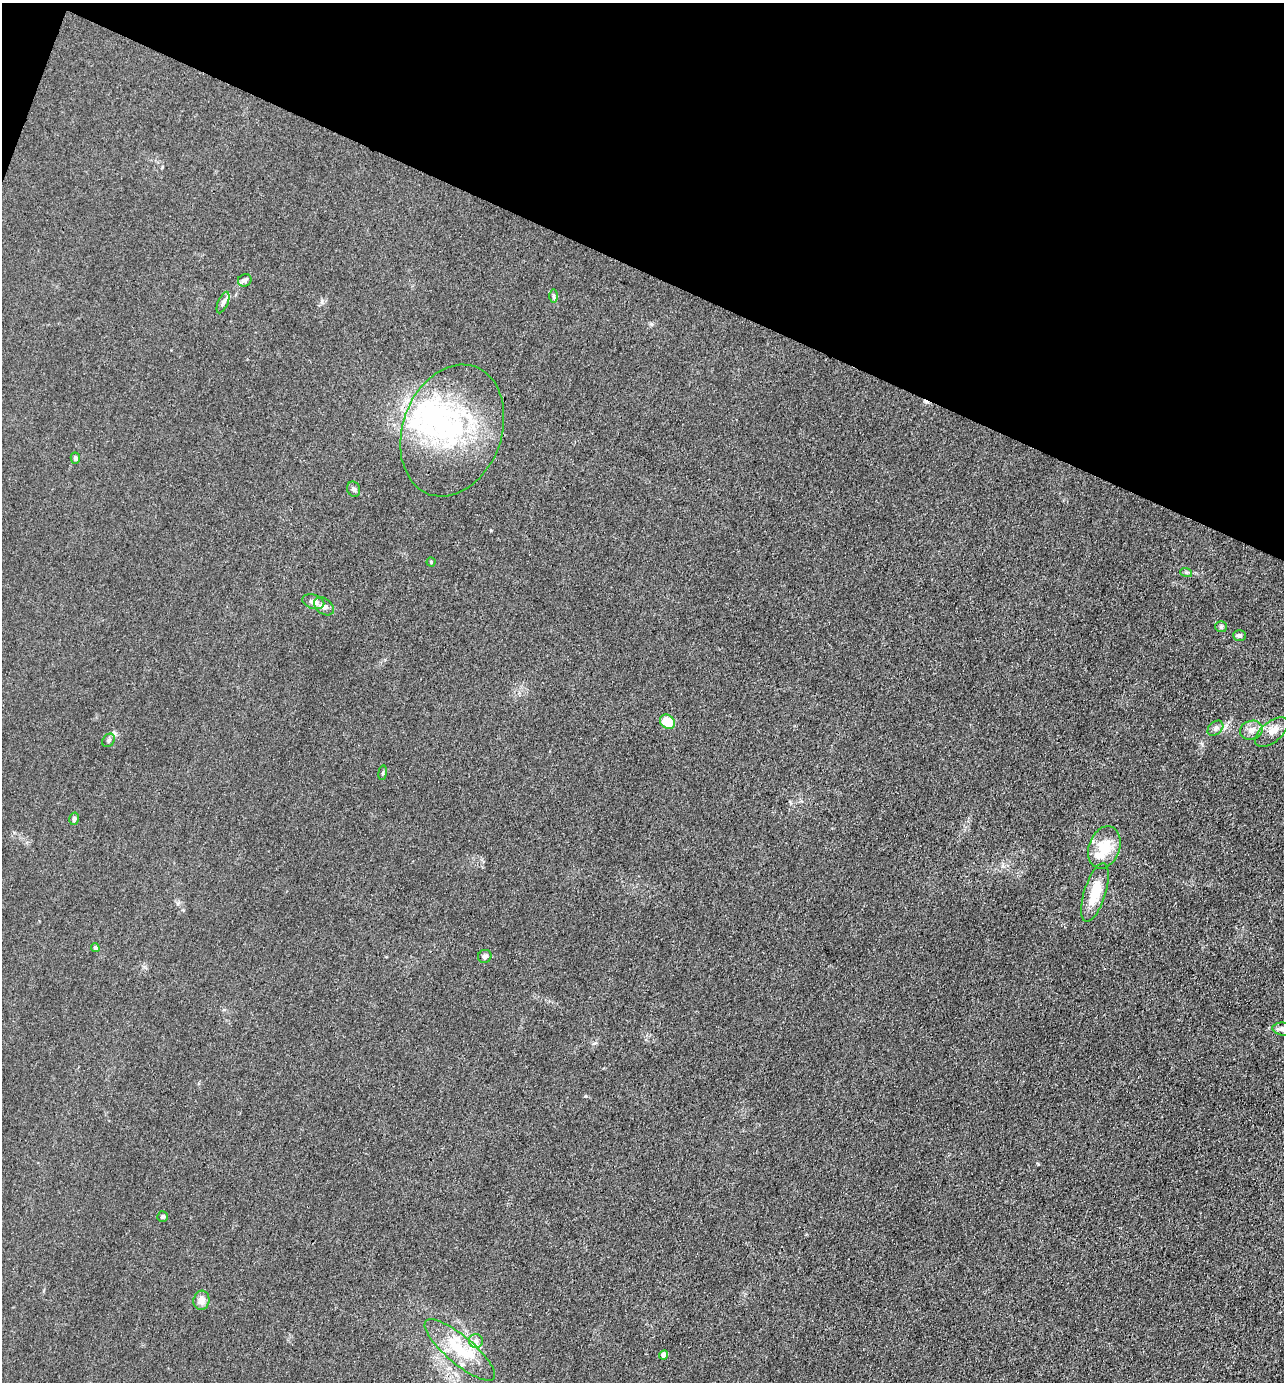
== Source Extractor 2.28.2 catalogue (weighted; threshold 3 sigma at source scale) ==
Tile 2 of 4 x 4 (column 2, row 1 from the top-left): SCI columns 1554-2835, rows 4142-5521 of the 5536 x 5523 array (HDU 1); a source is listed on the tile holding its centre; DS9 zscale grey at full resolution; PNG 1286 x 1384 px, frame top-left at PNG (2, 3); each listed source drawn as its Kron ellipse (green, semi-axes under 4 px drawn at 4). Shown black and unused: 20% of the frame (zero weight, under 3 of 4 exposures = <1% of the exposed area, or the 3 px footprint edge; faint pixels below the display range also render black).
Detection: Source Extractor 2.28.2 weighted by HDU 2 'WHT'; one run over the whole footprint, this tile lists its part. Background 0.0282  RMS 0.0049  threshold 0.022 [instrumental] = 3 sigma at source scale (4.5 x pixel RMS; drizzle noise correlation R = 1.50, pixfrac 1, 0.05/0.05 arcsec/px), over >= 5 px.
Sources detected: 35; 2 inside a brighter object's white glare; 1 cosmic-ray / hot-pixel residue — neither listed nor drawn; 3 inside a brighter listed object's ellipse — not listed separately; the other 29 listed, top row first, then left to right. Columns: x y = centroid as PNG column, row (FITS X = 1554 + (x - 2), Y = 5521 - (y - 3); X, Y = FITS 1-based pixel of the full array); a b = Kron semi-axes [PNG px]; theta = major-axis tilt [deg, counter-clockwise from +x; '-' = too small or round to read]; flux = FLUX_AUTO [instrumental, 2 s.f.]
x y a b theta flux
245 280 7 6 - 1.1
553 296 7 4 -89 0.83
223 302 11 5 67 1.6
452 431 68 49 70 78
75 458 5 5 - 1.4
354 489 7 6 - 1.3
431 562 4 4 - 0.53
1186 572 6 4 -18 0.66
313 602 11 7 -17 3
324 606 11 7 -38 2.3
1221 627 6 5 - 0.8
1239 635 6 5 - 1.4
667 722 8 6 -41 10
1215 728 9 6 41 1.5
1251 730 11 9 16 3.4
1271 732 20 10 40 4.8
108 740 7 5 54 1
383 773 7 3 82 0.64
74 819 6 4 75 1.1
1104 847 22 15 70 14
1095 892 30 10 72 13
95 948 4 4 - 1.4
485 956 7 6 - 1.5
1283 1029 10 6 -8 2.3
163 1217 5 5 - 0.78
201 1300 10 8 77 3.3
476 1341 7 7 - 1.8
460 1350 44 14 -40 19
664 1355 4 4 - 4.5
Isophote crosses this tile's border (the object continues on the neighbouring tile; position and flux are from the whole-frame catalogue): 1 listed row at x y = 1283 1029
Unlisted compact peaks at least as high as the median listed source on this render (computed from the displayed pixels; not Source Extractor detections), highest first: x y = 1202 744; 651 324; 585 1096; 1038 1164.